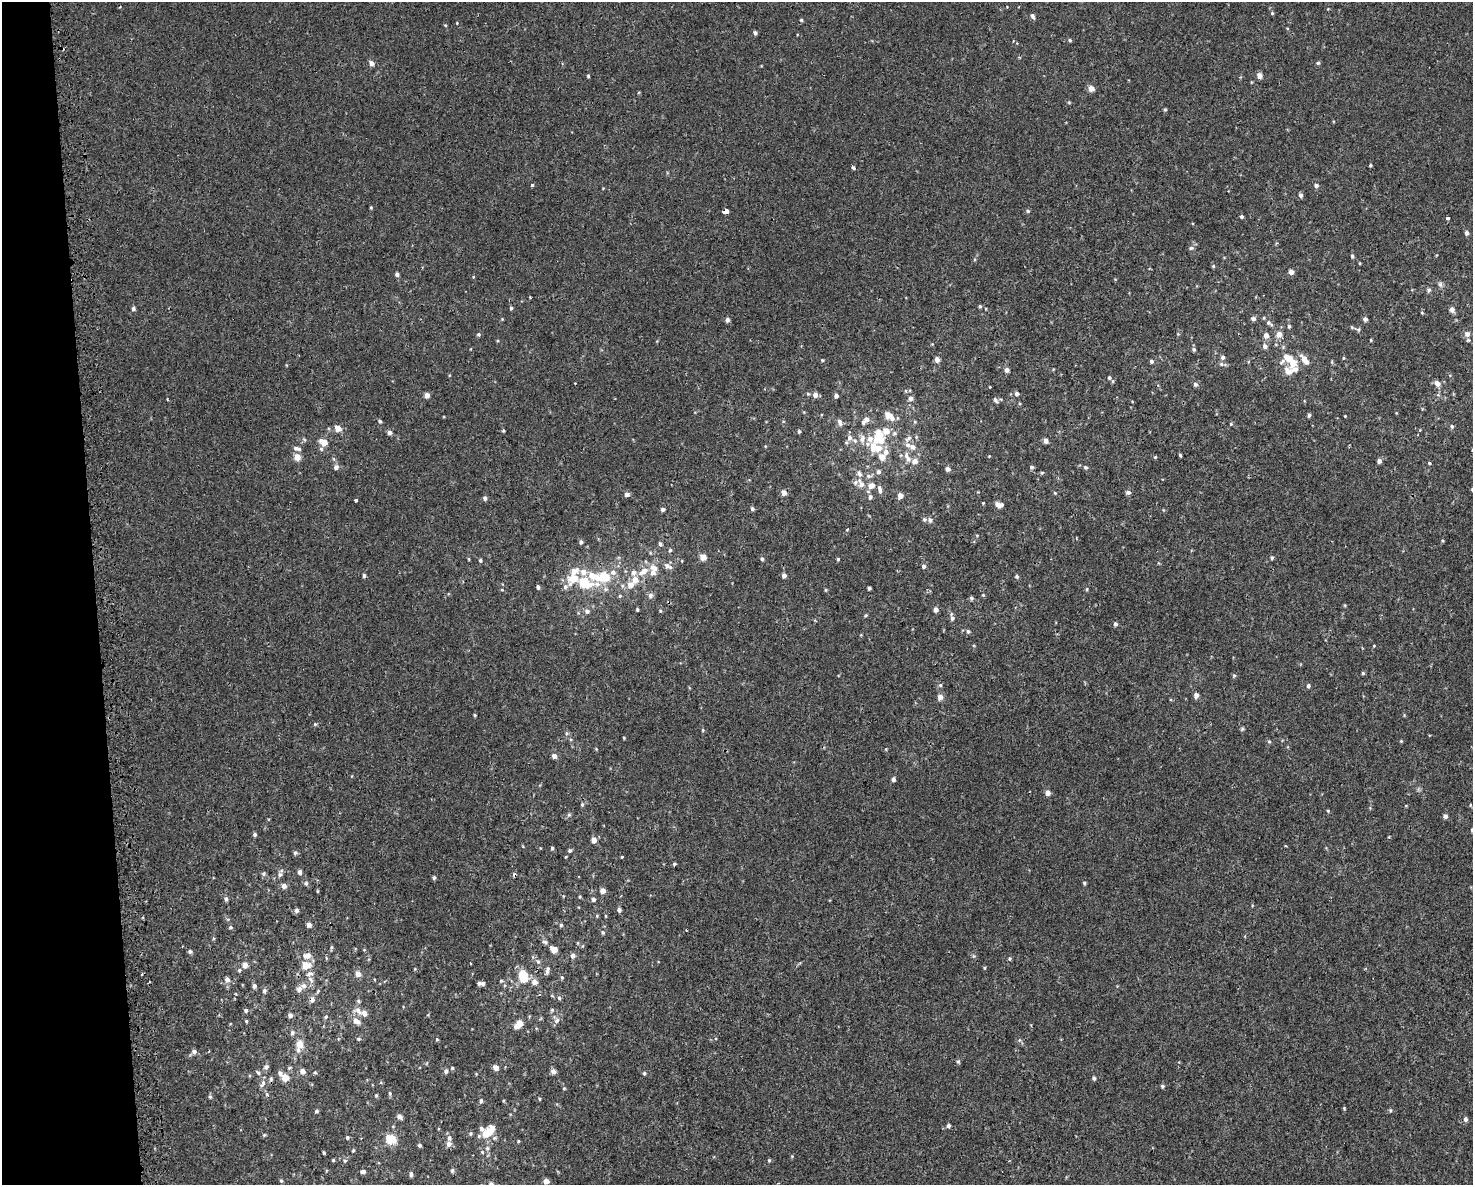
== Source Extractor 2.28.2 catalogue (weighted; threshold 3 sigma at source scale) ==
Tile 4 of 3 x 4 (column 1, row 2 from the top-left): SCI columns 94-1564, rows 2407-3589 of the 4556 x 4811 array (HDU 1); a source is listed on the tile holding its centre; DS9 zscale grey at full resolution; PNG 1475 x 1187 px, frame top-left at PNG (2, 2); no overlay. Shown black and unused: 6% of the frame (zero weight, under 2 of 3 exposures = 3% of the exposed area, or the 3 px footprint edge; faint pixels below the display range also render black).
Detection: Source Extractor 2.28.2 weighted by HDU 2 'WHT'; one run over the whole footprint, this tile lists its part. Background 5.66e-04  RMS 0.0026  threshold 0.0117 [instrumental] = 3 sigma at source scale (4.5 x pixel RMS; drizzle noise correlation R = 1.50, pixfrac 1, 0.0396/0.0396 arcsec/px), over >= 5 px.
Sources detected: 357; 5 cosmic-ray / hot-pixel residue — not listed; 34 inside a brighter listed object's ellipse — not listed separately; the other 318 listed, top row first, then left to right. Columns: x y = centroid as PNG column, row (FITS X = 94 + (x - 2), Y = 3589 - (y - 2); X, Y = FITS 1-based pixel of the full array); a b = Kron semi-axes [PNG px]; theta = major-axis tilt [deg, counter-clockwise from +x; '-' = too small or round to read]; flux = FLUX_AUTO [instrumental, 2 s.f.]
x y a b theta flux
1272 13 4 4 - 0.31
1032 16 6 4 -59 0.75
801 20 4 4 - 0.32
457 23 3 3 - 0.17
445 25 4 4 - 0.25
755 33 5 4 - 0.5
1070 40 4 4 - 0.38
371 63 5 5 - 1.3
1318 63 5 4 - 0.42
588 76 4 3 - 0.32
1259 76 6 5 - 1.2
1091 88 5 5 - 2.3
1069 102 5 3 - 0.24
1165 109 5 4 - 0.31
1370 165 4 3 - 0.25
853 168 4 3 - 0.83
532 185 4 4 - 0.3
1316 185 5 5 - 0.68
1301 195 6 4 -64 0.72
371 207 4 3 - 0.28
726 211 4 3 - 31
1028 211 6 5 - 0.38
1242 217 4 4 - 0.46
1448 218 3 3 - 1.1
1467 233 5 4 - 0.84
1191 248 6 5 - 0.51
1352 256 5 4 - 0.47
1213 266 4 4 - 0.3
1291 272 5 4 - 1.4
397 274 4 4 - 0.75
473 277 5 3 - 0.2
1440 284 9 6 -81 0.67
1429 290 6 5 - 0.5
980 306 4 4 - 0.36
133 308 5 4 - 0.69
511 308 5 4 - 0.47
986 309 4 3 - 0.19
1452 309 6 5 - 1.1
1253 319 5 5 - 0.85
1365 319 5 5 - 0.79
727 320 5 5 - 0.76
1269 323 12 6 -37 0.87
1289 326 5 4 - 0.37
1352 327 5 5 - 0.32
1358 329 7 5 9 0.43
478 334 4 4 - 0.52
1279 334 5 5 - 2.2
1467 334 8 8 - 1.1
1266 335 6 5 - 1.4
1371 340 4 3 - 0.2
1265 346 6 5 - 0.97
1194 349 5 5 - 0.44
1223 357 6 5 - 0.73
1288 358 13 10 9 4
1343 358 5 3 - 0.21
937 359 5 4 - 1.5
1304 359 10 6 -55 2.3
822 360 4 4 - 0.31
1151 361 5 5 - 0.52
1221 364 5 5 - 0.43
286 365 4 3 - 0.17
1006 370 5 4 - 1.2
1289 371 13 11 -29 2.2
1109 378 6 5 - 0.52
1437 383 7 6 - 1.6
1195 384 6 5 - 0.61
990 387 3 2 - 0.16
808 394 5 4 - 0.32
1017 394 5 5 - 0.75
427 395 5 4 - 1.5
815 395 6 5 - 1.3
836 396 4 4 - 0.81
911 398 6 6 - 0.95
167 399 2 2 - 0.26
995 400 8 5 -58 0.55
1309 415 4 4 - 0.54
888 416 9 5 -36 4.1
1345 416 3 3 - 0.17
866 419 7 6 - 1.1
380 421 5 4 - 0.46
840 422 10 5 -70 1
915 422 5 3 - 0.27
1231 424 5 4 - 0.29
1452 426 5 5 - 0.49
338 428 5 5 - 2.8
503 431 4 3 - 0.35
799 431 5 4 - 0.4
390 432 5 5 - 0.97
894 433 7 5 3 0.6
849 438 8 7 - 1.2
908 438 11 6 44 1
870 439 20 15 32 4.4
1046 441 5 4 - 1.1
324 442 7 5 -28 3.2
912 447 9 7 -10 1.3
297 448 11 5 -12 0.93
321 449 5 4 - 0.44
1180 455 4 3 - 0.33
297 457 5 5 - 3
882 457 7 6 - 2.3
907 457 18 8 -63 2.2
1155 457 4 4 - 0.28
334 459 6 4 -70 0.39
1379 461 5 5 - 0.99
1429 463 4 4 - 0.28
336 467 7 6 - 0.84
1032 467 5 5 - 0.5
1085 467 6 5 - 0.45
948 469 5 4 - 1.2
878 472 6 6 - 0.71
1042 473 5 4 - 0.29
868 476 8 6 -16 0.74
861 484 13 7 -67 2
871 486 7 6 - 2.1
880 490 10 5 -81 0.94
1128 492 6 5 - 0.67
784 493 5 4 - 1.9
1055 493 5 4 - 0.28
627 494 5 5 - 1
900 496 6 5 - 1.3
870 497 6 5 - 0.73
485 498 5 4 - 0.74
356 500 3 3 - 1.7
999 505 8 5 -11 1.6
663 509 4 4 - 0.65
752 509 5 5 - 0.51
930 520 6 6 - 0.7
847 529 4 3 - 0.32
977 535 5 3 - 0.23
1443 541 4 3 - 0.23
581 542 5 4 - 0.64
660 544 6 5 - 0.56
670 550 5 4 - 0.35
703 557 5 4 - 3
1272 558 5 4 - 0.39
469 559 5 3 - 0.22
762 559 5 4 - 0.5
838 559 4 3 - 0.32
480 560 4 4 - 0.44
667 566 9 7 -32 1.2
923 566 5 5 - 0.6
574 571 11 7 17 1.9
643 571 13 7 30 2.4
653 573 6 6 - 1.3
364 575 5 4 - 0.46
784 575 4 4 - 1
1017 576 5 5 - 0.42
604 577 13 8 8 8.4
584 583 15 10 -7 9.9
630 585 8 7 - 2.1
538 587 4 4 - 0.6
565 587 7 6 - 0.81
869 588 3 3 - 0.49
605 589 8 6 -1 0.8
1087 589 5 3 - 0.25
502 590 4 3 - 0.22
826 590 5 3 - 0.26
650 595 8 6 73 0.87
983 595 4 4 - 0.23
620 596 5 4 - 0.35
971 598 5 4 - 0.45
1345 605 5 3 - 0.23
637 609 4 3 - 0.35
936 610 4 4 - 1.2
587 611 6 6 - 0.8
660 611 5 4 - 0.28
865 615 5 4 - 0.3
952 618 7 6 - 0.74
1115 624 5 4 - 0.7
968 631 5 5 - 0.44
1374 646 4 3 - 0.22
1363 673 5 4 - 0.35
1234 676 5 4 - 0.36
940 685 5 4 - 0.44
1308 686 5 4 - 0.6
1196 695 6 5 - 1
940 697 5 5 - 1.9
475 715 4 3 - 0.28
315 724 5 4 - 0.31
1242 729 5 5 - 0.35
703 730 5 4 - 0.25
566 733 6 4 -90 0.39
624 738 4 3 - 0.21
1269 741 6 4 -65 0.38
1401 741 4 4 - 0.23
596 749 4 4 - 0.21
554 756 5 4 - 1.3
893 779 5 4 - 0.66
1047 793 5 5 - 1.3
582 804 5 4 - 0.35
1470 805 4 3 - 0.22
569 815 6 5 - 0.44
1445 816 5 4 - 0.88
1472 830 5 3 - 0.33
255 834 5 5 - 0.52
1389 837 3 3 - 0.28
594 840 5 5 - 1.8
552 848 4 3 - 0.4
570 850 5 5 - 0.47
295 853 6 5 - 0.51
566 857 3 2 - 0.29
622 857 3 3 - 0.84
674 864 4 4 - 0.36
300 872 6 5 - 0.73
264 874 6 6 - 0.49
280 874 8 6 75 0.68
434 877 5 4 - 0.46
306 883 6 5 - 0.53
1084 883 5 4 - 0.35
284 886 5 5 - 1.3
317 891 5 3 - 0.23
603 891 4 4 - 1.9
580 897 4 4 - 0.25
226 899 6 5 - 0.6
593 899 6 5 - 0.73
1252 905 4 3 - 0.21
297 910 5 5 - 0.77
619 910 5 5 - 0.69
597 916 5 4 - 0.26
309 925 4 4 - 1.5
561 925 5 5 - 0.38
230 927 5 4 - 0.43
603 932 5 5 - 0.42
213 938 6 3 -71 0.27
545 942 8 5 -12 0.6
554 949 5 5 - 2.8
364 950 5 3 - 0.21
190 951 5 5 - 0.57
307 955 9 6 6 1.9
573 956 7 6 - 0.89
974 956 6 4 -71 0.34
1010 958 4 3 - 0.39
538 962 8 5 -62 0.7
245 965 5 5 - 1.7
306 965 6 6 - 4.4
984 968 4 3 - 0.29
415 969 4 3 - 0.23
239 970 6 5 - 0.41
547 970 11 5 80 0.89
358 974 5 5 - 1.9
523 976 10 7 -80 8.8
562 977 5 4 - 0.33
311 979 10 6 -47 0.94
227 980 6 6 - 1.1
501 981 5 4 - 0.29
534 982 6 6 - 1.7
479 983 6 4 -5 0.55
254 986 5 4 - 0.75
304 986 8 7 - 1.2
264 991 5 5 - 0.56
318 991 6 3 71 0.31
559 998 5 5 - 0.47
312 999 7 6 - 1.1
358 1001 5 4 - 0.41
246 1010 5 5 - 0.54
552 1010 6 5 - 0.34
358 1011 14 9 -39 1.8
290 1015 5 5 - 0.78
326 1017 5 4 - 0.36
246 1021 4 4 - 0.27
356 1021 11 6 -34 1.8
557 1021 8 6 49 0.97
519 1024 9 5 42 3.8
292 1033 6 5 - 0.69
358 1039 5 4 - 0.35
437 1039 5 4 - 0.32
1019 1040 6 5 - 0.45
300 1044 9 7 -83 2.4
194 1051 7 6 - 0.68
958 1062 5 5 - 0.34
266 1067 6 6 - 0.73
452 1068 5 4 - 0.33
496 1068 5 5 - 1.4
302 1071 5 5 - 1.4
446 1071 6 5 - 0.7
553 1071 5 5 - 1.3
258 1072 8 5 -51 0.51
315 1072 4 4 - 0.31
280 1073 7 6 - 0.73
644 1073 4 4 - 0.38
285 1078 5 5 - 3.8
1094 1078 5 4 - 0.52
271 1079 7 5 71 0.46
263 1084 12 6 58 1.1
1162 1086 5 4 - 0.42
564 1088 4 4 - 0.25
390 1093 6 4 -72 0.38
267 1094 6 5 - 0.42
376 1095 4 4 - 0.27
210 1097 5 5 - 0.45
539 1099 4 3 - 0.29
481 1101 6 5 - 0.57
1344 1108 4 4 - 0.24
1390 1110 5 4 - 0.36
316 1111 5 4 - 0.45
400 1116 6 5 - 0.99
1465 1119 5 4 - 0.78
948 1126 5 5 - 0.57
487 1133 15 10 28 4.4
470 1134 6 5 - 0.4
264 1135 5 4 - 0.34
347 1137 4 4 - 0.36
449 1138 7 6 - 0.78
391 1139 6 5 - 10
518 1141 4 3 - 0.26
449 1144 6 6 - 1.2
420 1145 4 3 - 0.47
487 1148 7 5 48 0.59
353 1150 4 3 - 0.27
324 1153 3 2 - 0.31
333 1160 3 3 - 0.31
345 1160 6 5 - 0.49
769 1160 5 4 - 0.31
452 1170 6 5 - 0.49
363 1171 6 4 2 0.63
411 1174 6 4 86 0.52
281 1181 5 4 - 0.34
546 1181 5 4 - 1.7
Overlapping masked pixels (flux is a lower limit): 1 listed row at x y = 312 999
Isophote crosses this tile's border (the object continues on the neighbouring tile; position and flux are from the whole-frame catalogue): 1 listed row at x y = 1472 830